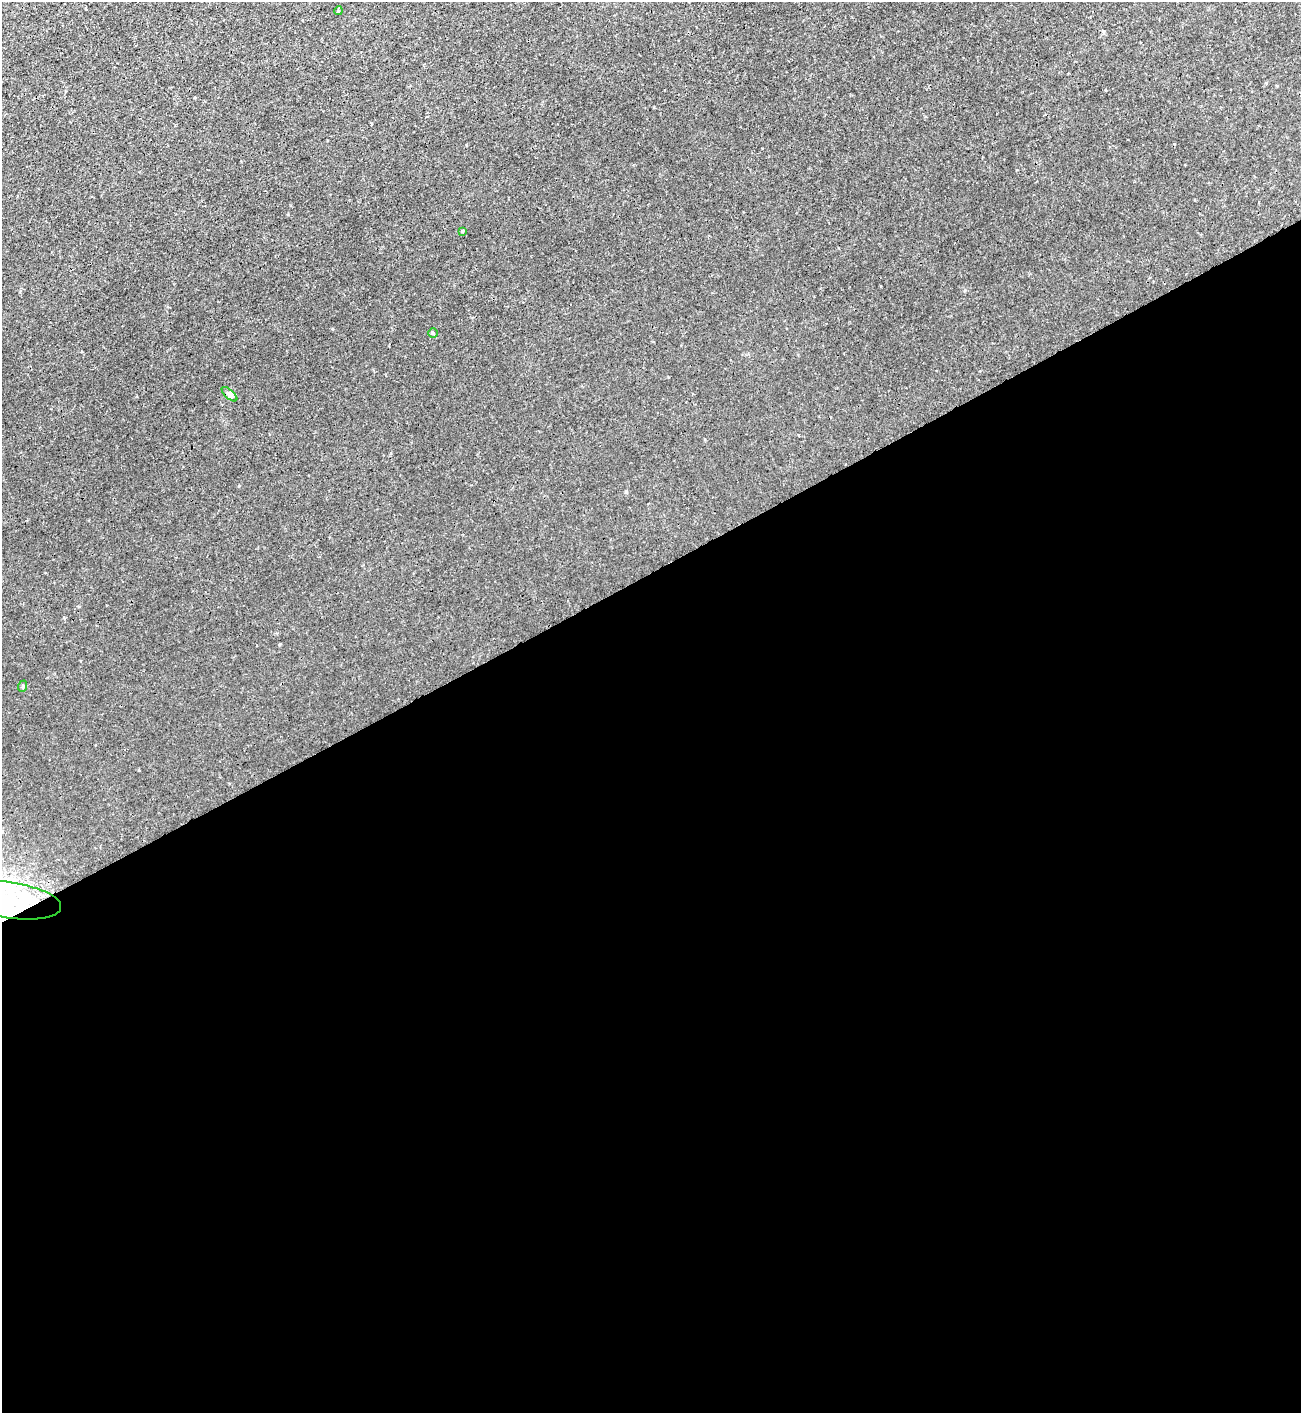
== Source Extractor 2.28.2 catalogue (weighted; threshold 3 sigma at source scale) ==
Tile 15 of 4 x 4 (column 3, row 4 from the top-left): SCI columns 2758-4056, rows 11-1421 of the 5650 x 5664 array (HDU 1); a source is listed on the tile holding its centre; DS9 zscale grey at full resolution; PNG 1303 x 1415 px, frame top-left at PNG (2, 2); each listed source drawn as its Kron ellipse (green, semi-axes under 4 px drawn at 4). Shown black and unused: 60% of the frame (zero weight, under 3 of 4 exposures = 1% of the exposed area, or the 3 px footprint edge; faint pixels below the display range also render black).
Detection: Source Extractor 2.28.2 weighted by HDU 2 'WHT'; one run over the whole footprint, this tile lists its part. Background 0.00361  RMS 0.0025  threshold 0.0113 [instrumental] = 3 sigma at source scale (4.5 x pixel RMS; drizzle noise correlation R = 1.50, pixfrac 1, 0.05/0.05 arcsec/px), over >= 5 px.
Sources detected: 6; all 6 listed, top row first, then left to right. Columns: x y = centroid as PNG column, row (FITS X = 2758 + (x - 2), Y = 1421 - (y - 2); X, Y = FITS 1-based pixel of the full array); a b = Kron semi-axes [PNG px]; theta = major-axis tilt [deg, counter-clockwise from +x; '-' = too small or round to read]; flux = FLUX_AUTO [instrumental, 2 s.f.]
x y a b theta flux
338 11 4 3 - 0.22
462 231 3 3 - 1.3
433 333 4 4 - 0.27
229 394 10 4 -42 0.67
23 686 6 3 72 0.27
9 900 52 18 -8 18
Isophote crosses this tile's border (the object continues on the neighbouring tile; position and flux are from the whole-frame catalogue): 1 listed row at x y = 9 900